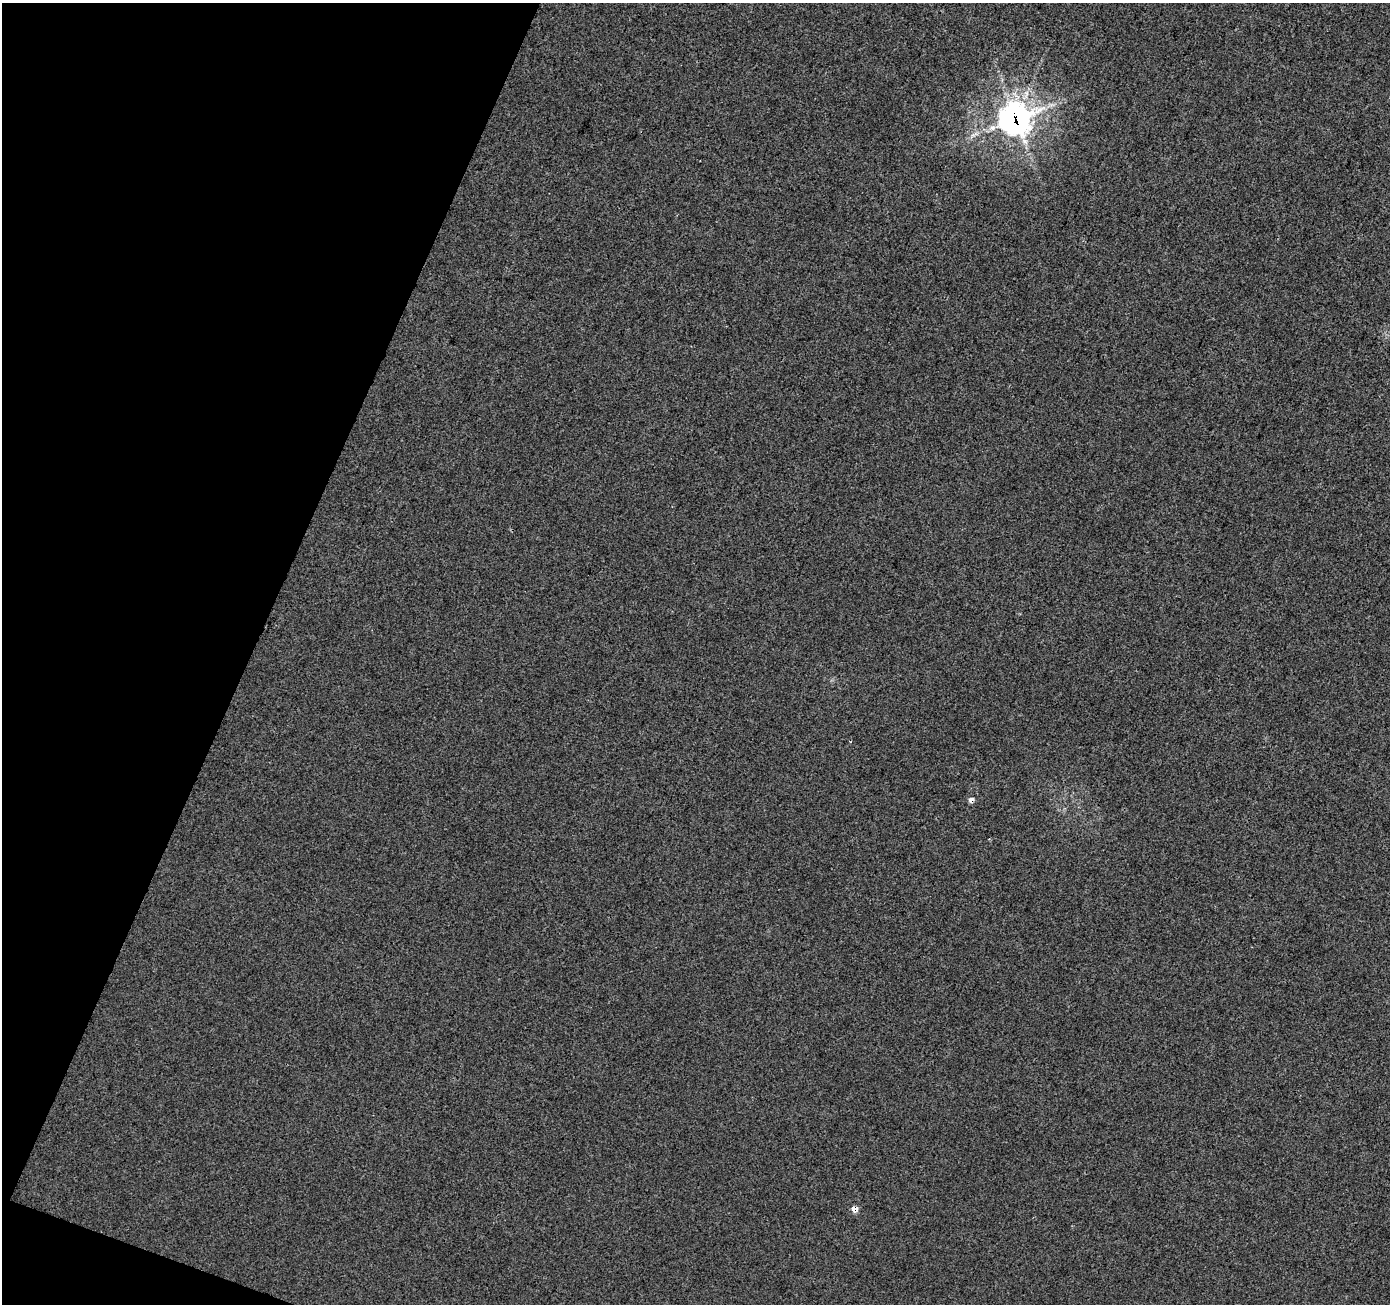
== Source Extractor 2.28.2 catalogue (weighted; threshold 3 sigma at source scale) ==
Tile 9 of 4 x 4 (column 1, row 3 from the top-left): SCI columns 9-1396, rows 1577-2878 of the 5562 x 5693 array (HDU 1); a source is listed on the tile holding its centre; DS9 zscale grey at full resolution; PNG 1392 x 1306 px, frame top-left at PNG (2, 3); no overlay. Shown black and unused: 19% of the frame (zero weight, under 3 of 4 exposures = <1% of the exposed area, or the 3 px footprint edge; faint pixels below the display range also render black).
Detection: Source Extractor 2.28.2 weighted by HDU 2 'WHT'; one run over the whole footprint, this tile lists its part. Background 0.00192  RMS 0.0027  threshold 0.0123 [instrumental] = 3 sigma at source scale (4.5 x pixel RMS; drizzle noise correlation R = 1.50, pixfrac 1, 0.0396/0.0396 arcsec/px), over >= 5 px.
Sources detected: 3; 1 cosmic-ray / hot-pixel residue — not listed; the other 2 listed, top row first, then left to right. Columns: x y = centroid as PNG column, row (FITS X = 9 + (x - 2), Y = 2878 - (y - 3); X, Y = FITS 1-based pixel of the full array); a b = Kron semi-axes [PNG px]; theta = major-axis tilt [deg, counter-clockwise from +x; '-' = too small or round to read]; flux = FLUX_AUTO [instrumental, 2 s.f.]
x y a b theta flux
1015 119 13 12 - 230
855 1209 6 6 - 1.8
Overlapping masked pixels (flux is a lower limit): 2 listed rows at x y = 1015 119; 855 1209